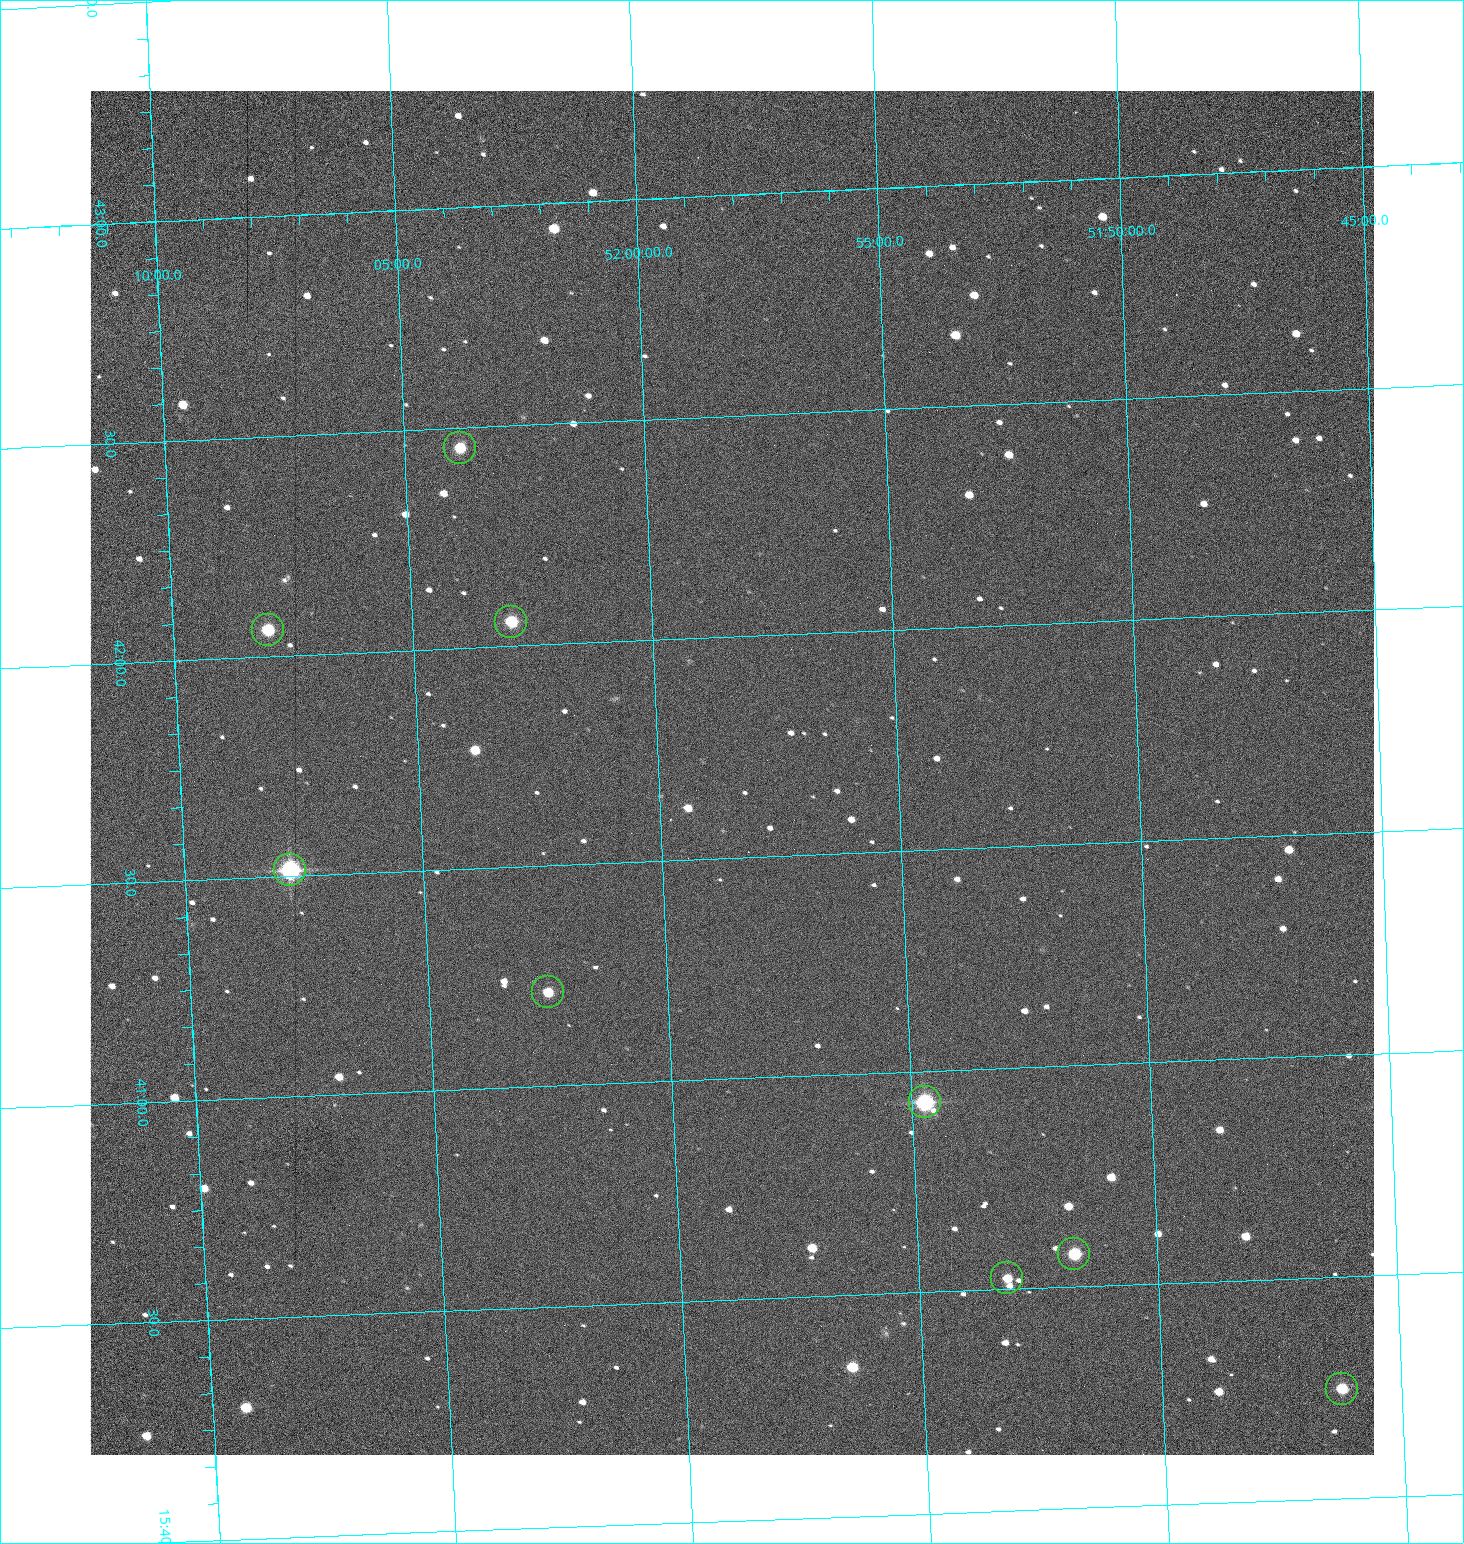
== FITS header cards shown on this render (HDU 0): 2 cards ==
NAXIS1  =                 1284 /fastest changing axis
NAXIS2  =                 1364 /next to fastest changing axis

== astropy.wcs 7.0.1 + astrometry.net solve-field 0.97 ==
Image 1284 x 1364 px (HDU 0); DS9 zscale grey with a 90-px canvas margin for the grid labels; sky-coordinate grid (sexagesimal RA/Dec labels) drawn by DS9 from the SOLVED WCS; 9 Tycho-2 reference stars matched to detected sources circled (green)
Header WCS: RA---TAN/DEC--TAN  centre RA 15:41:42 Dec +51:58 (235.42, +51.97 deg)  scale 1.26 arcsec/px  FOV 26.9' x 28.5'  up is +92 deg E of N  parity flipped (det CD > 0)
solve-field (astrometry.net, Tycho-2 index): VERIFIED the header's WCS against the Tycho-2 star catalogue (9 matches, 0 conflicts) and refined it, rather than solving blind
Solved WCS: RA---TAN-SIP/DEC--TAN-SIP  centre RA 15:41:42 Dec +51:58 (235.42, +51.97 deg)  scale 1.25 arcsec/px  FOV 26.8' x 28.5'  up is +92 deg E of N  parity flipped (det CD > 0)
The solver's refit moves the header's centre by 0.48 arcsec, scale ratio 0.9969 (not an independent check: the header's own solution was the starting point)
Tycho-2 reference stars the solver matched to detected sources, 9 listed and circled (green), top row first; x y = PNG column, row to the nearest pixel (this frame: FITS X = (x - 90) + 1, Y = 1364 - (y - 91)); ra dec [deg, ICRS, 3 dp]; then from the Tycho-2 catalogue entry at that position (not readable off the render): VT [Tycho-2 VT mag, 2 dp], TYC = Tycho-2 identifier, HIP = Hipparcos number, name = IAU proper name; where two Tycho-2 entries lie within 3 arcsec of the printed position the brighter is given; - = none
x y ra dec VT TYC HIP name
460 448 235.614 +52.064 11.61 3489-1132-1 - -
511 622 235.514 +52.049 11.19 3489-1407-1 - -
268 630 235.515 +52.133 11.12 3489-1380-1 - -
290 870 235.378 +52.130 9.31 3489-1322-1 76850 -
548 992 235.303 +52.042 11.52 3489-958-1 - -
925 1102 235.232 +51.912 9.59 3489-824-1 - -
1074 1254 235.143 +51.862 10.97 3489-1016-1 - -
1007 1278 235.131 +51.886 12.29 3489-908-1 - -
1342 1389 235.062 +51.771 11.53 3489-1453-1 - -